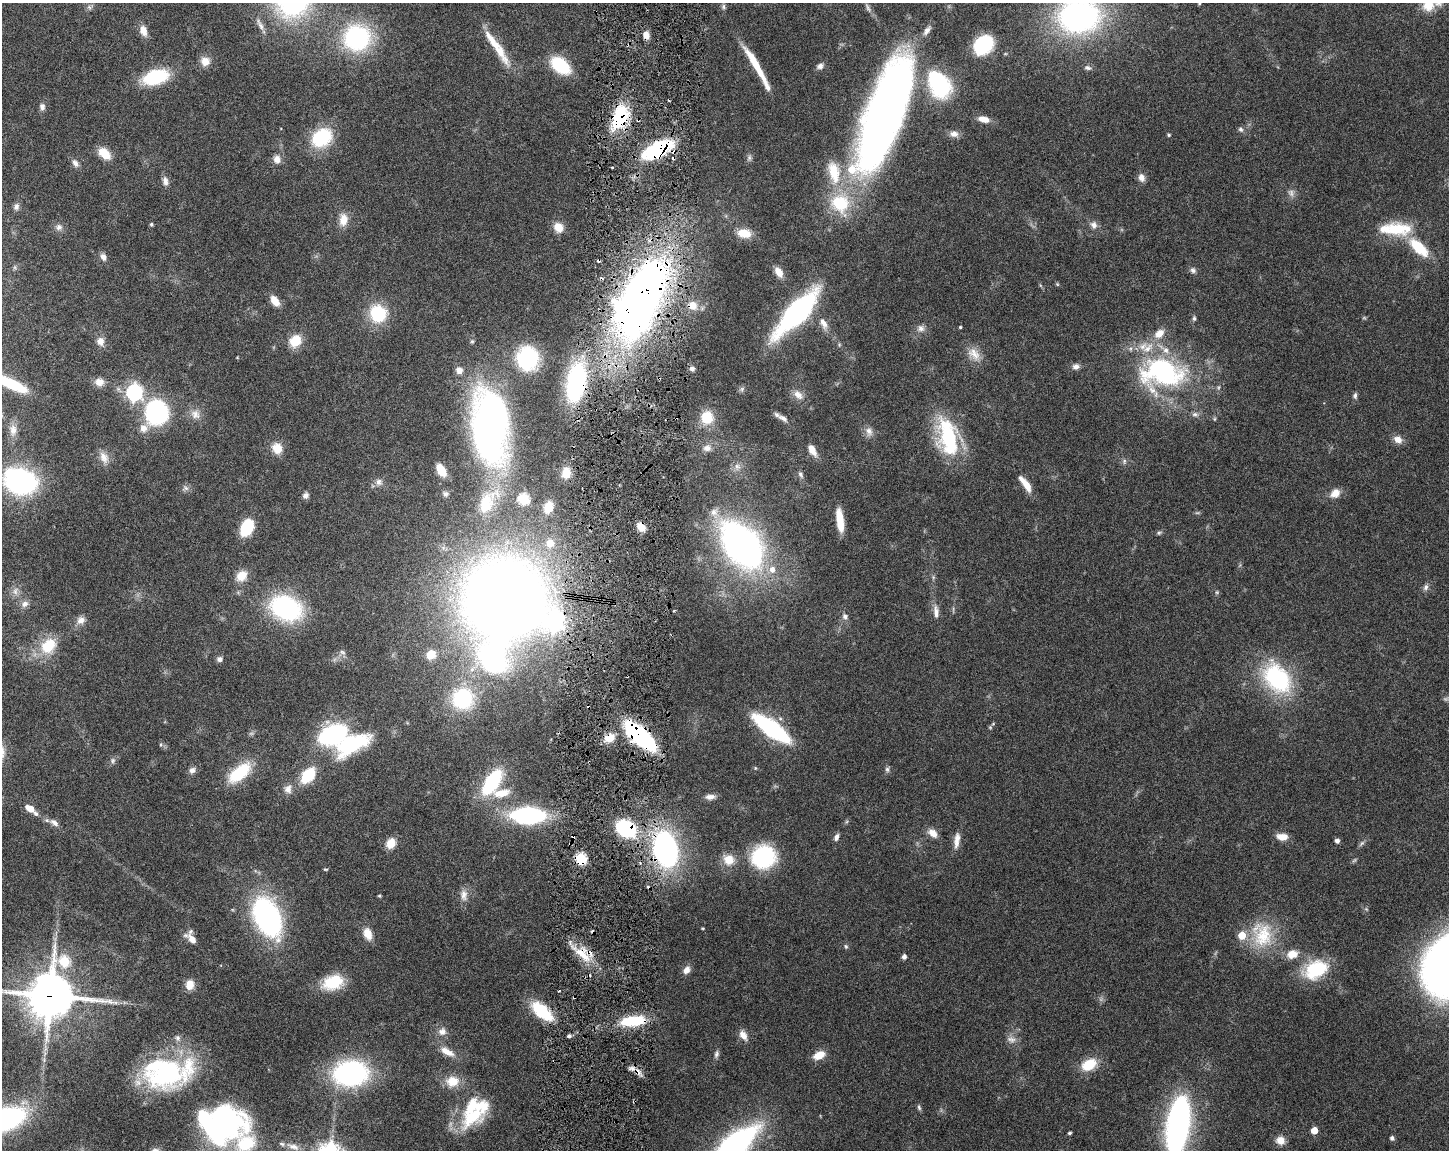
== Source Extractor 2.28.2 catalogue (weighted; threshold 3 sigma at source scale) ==
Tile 8 of 3 x 4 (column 2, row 3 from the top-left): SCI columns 1667-3113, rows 1150-2297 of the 4668 x 4598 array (HDU 1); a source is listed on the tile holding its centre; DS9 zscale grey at full resolution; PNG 1451 x 1152 px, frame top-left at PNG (2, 3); no overlay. Shown black and unused: <1% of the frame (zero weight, under 3 of 6 exposures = <1% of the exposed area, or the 3 px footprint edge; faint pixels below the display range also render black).
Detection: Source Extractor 2.28.2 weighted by HDU 2 'WHT'; one run over the whole footprint, this tile lists its part. Background 0.105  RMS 0.0046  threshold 0.0189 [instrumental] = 3 sigma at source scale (4.09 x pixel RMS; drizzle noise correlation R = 1.36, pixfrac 0.8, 0.05/0.05 arcsec/px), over >= 5 px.
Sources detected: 244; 6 too faint to see at this stretch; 5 inside a brighter object's white glare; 5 cosmic-ray / hot-pixel residue — not listed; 23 inside a brighter listed object's ellipse — not listed separately; the other 205 listed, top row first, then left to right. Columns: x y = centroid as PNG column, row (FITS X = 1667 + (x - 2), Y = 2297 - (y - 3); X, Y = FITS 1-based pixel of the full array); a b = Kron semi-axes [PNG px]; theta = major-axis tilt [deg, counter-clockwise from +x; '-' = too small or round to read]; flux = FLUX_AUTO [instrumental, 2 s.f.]
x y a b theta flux
1199 3 4 4 - 0.47
1428 5 15 14 - 8.1
723 7 7 6 - 0.97
1079 16 33 26 4 150
260 24 22 6 -62 2.9
143 31 14 8 -71 3.9
646 35 9 7 -74 3.3
357 38 23 22 - 61
493 41 64 9 -56 11
983 45 19 14 43 29
205 61 11 10 - 4.3
755 64 45 7 -59 14
560 65 17 10 -38 27
820 66 9 6 34 1.8
1088 68 10 6 -15 1.3
155 77 19 11 16 37
937 81 17 16 - 42
42 107 9 7 -83 1.7
885 113 117 34 70 330
620 117 31 18 70 26
984 119 13 7 -12 4.2
1241 129 7 6 - 1.3
954 134 12 9 -10 2.6
1169 135 4 4 - 0.64
321 137 22 16 35 26
658 149 29 13 26 39
104 153 13 8 -41 9.2
749 158 9 6 79 1.2
277 159 10 9 - 3
75 163 12 7 -57 2
834 172 36 17 -77 16
1142 178 10 8 -76 2.6
165 181 12 8 -80 2.3
16 207 9 7 80 1.7
343 220 16 11 86 5.5
151 224 4 4 - 0.79
1094 225 10 9 - 2.4
59 227 10 9 - 2.1
558 227 11 9 -53 5.6
1397 229 34 17 -3 19
744 233 16 10 -9 6.9
1419 247 26 11 -43 16
103 257 10 7 -62 2
15 267 7 4 72 0.66
1193 270 8 7 - 1.5
779 272 12 7 -58 4.3
1057 284 5 4 - 0.51
640 300 74 34 65 350
275 301 12 7 -55 4.9
693 305 12 11 - 5.2
797 312 34 12 47 150
378 314 13 12 - 30
1194 318 7 5 90 0.93
823 323 17 8 -64 3.6
960 327 3 3 - 0.53
921 328 10 9 - 2.3
100 341 11 10 - 3.1
295 341 14 12 48 9.2
472 341 6 5 - 0.75
974 354 22 13 -47 5.8
527 358 21 19 -69 38
1076 366 10 8 5 1.9
692 369 7 7 - 1.4
459 370 8 8 - 2.9
1162 373 63 42 -3 78
99 382 11 10 - 3.6
576 382 42 20 81 56
11 384 35 9 -25 27
742 389 8 6 76 1
134 392 7 7 - 140
798 395 16 10 -42 3.6
1355 396 8 6 90 1.1
156 412 17 16 - 77
195 414 15 12 -40 4.2
1195 414 9 7 -8 1.6
707 417 13 12 - 12
783 418 16 6 -30 2.5
1214 419 6 4 89 0.55
491 426 47 22 -87 330
144 428 12 11 - 3.8
13 430 17 10 88 4
869 431 13 9 -75 2.8
948 437 43 20 -77 43
1398 440 11 8 -32 3.7
277 448 14 12 -65 5.8
707 448 11 9 5 2.8
812 450 13 7 -61 4.9
104 457 16 11 -61 4.1
1124 461 7 6 - 1.1
737 467 10 9 - 2.4
441 470 11 6 -60 11
566 473 14 10 82 6.2
801 474 9 6 -68 1.4
21 481 21 16 -18 110
379 482 10 9 - 2.2
1026 485 19 7 -55 5.9
185 488 9 7 -34 1.5
1335 493 13 10 38 4.3
445 494 8 6 -30 1.3
306 495 8 6 49 1.6
523 499 6 5 - 40
487 502 40 20 57 19
548 507 13 9 69 5.7
840 520 23 6 -83 9.9
641 527 10 7 -48 4.7
247 528 16 11 64 18
1159 533 8 4 20 0.81
550 543 9 8 - 4.1
741 545 50 31 -51 160
241 576 14 11 43 6.5
933 577 6 5 - 0.74
1426 587 9 6 68 1.6
15 591 13 8 72 2.8
1217 592 6 5 - 0.68
504 598 67 59 23 580
25 604 11 8 32 2.4
286 608 31 23 -23 57
936 612 19 7 -84 3.2
845 616 9 7 -59 1.9
81 620 11 10 - 3
48 646 20 15 47 15
342 652 8 6 -18 1.1
431 655 10 9 - 8.1
219 659 7 6 - 1.6
1277 678 27 19 -51 59
462 699 20 20 - 39
993 724 5 3 - 0.41
990 727 5 5 - 0.55
771 728 26 9 -36 90
333 735 18 11 24 83
640 736 25 10 -43 85
609 738 13 10 25 6
161 744 6 4 89 0.58
352 744 43 19 27 37
113 761 9 7 80 1.3
755 768 5 4 - 0.48
887 769 8 6 90 1.1
192 770 9 8 - 1.9
240 772 26 12 40 22
308 775 12 8 51 23
492 782 25 12 56 40
288 789 12 10 83 2.7
501 793 25 11 12 9.3
710 797 12 6 2 2.3
30 809 8 5 -32 6.2
528 815 27 13 -1 69
54 822 14 7 -34 2.6
626 828 15 12 -28 44
933 833 13 8 -41 3.7
836 837 9 5 60 1.7
1282 837 12 7 -5 4.8
957 840 21 7 83 3.9
1337 841 4 4 - 1.9
391 843 11 9 60 5.8
1361 843 10 5 48 1.1
665 849 30 20 -77 100
763 857 19 17 24 48
580 858 6 5 - 45
729 860 14 13 - 6.6
325 869 5 3 - 0.49
464 895 16 10 -81 3.3
379 896 4 3 - 0.5
267 917 36 22 -65 98
703 928 5 3 - 0.36
368 934 14 9 -71 5.6
1262 935 38 30 -83 23
192 939 13 6 -40 4.4
846 946 7 5 -86 0.77
583 954 28 13 -48 11
1292 954 14 11 15 5.6
904 957 5 4 - 1.8
64 961 8 6 -34 32
1316 969 28 19 23 25
686 970 10 8 51 2.6
333 982 20 13 18 19
190 985 10 9 - 5
50 996 17 16 - 1500
574 997 3 2 - 0.53
542 1011 21 10 -40 26
633 1021 22 8 7 24
442 1032 10 9 - 2.9
743 1035 13 8 -64 3.6
569 1036 5 4 - 1.1
177 1038 9 7 -89 1.6
1011 1039 14 9 -12 2.9
447 1052 21 9 -29 5
716 1054 10 6 72 1.3
819 1055 13 8 24 6.4
1089 1065 18 12 27 11
638 1072 10 7 -60 2.6
167 1073 54 32 7 69
350 1073 25 19 4 93
452 1081 17 14 8 7.3
634 1101 3 3 - 0.58
919 1107 8 5 -80 0.89
473 1117 37 18 34 23
4 1119 28 13 19 140
226 1121 43 33 -27 87
1178 1125 41 15 81 190
1314 1130 5 5 - 7.6
1069 1133 4 3 - 0.65
1392 1138 4 4 - 1.5
1280 1140 9 9 - 4.5
735 1145 33 12 40 180
293 1147 19 8 -19 3.9
Overlapping masked pixels (flux is a lower limit): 18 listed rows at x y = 646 35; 620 117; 658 149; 640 300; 693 305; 576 382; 641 527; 640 736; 609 738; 626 828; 665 849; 580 858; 583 954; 50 996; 574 997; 633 1021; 638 1072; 634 1101
Isophote crosses this tile's border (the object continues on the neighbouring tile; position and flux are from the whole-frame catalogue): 8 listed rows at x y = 1199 3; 1428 5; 1079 16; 11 384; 50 996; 4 1119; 1178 1125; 735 1145